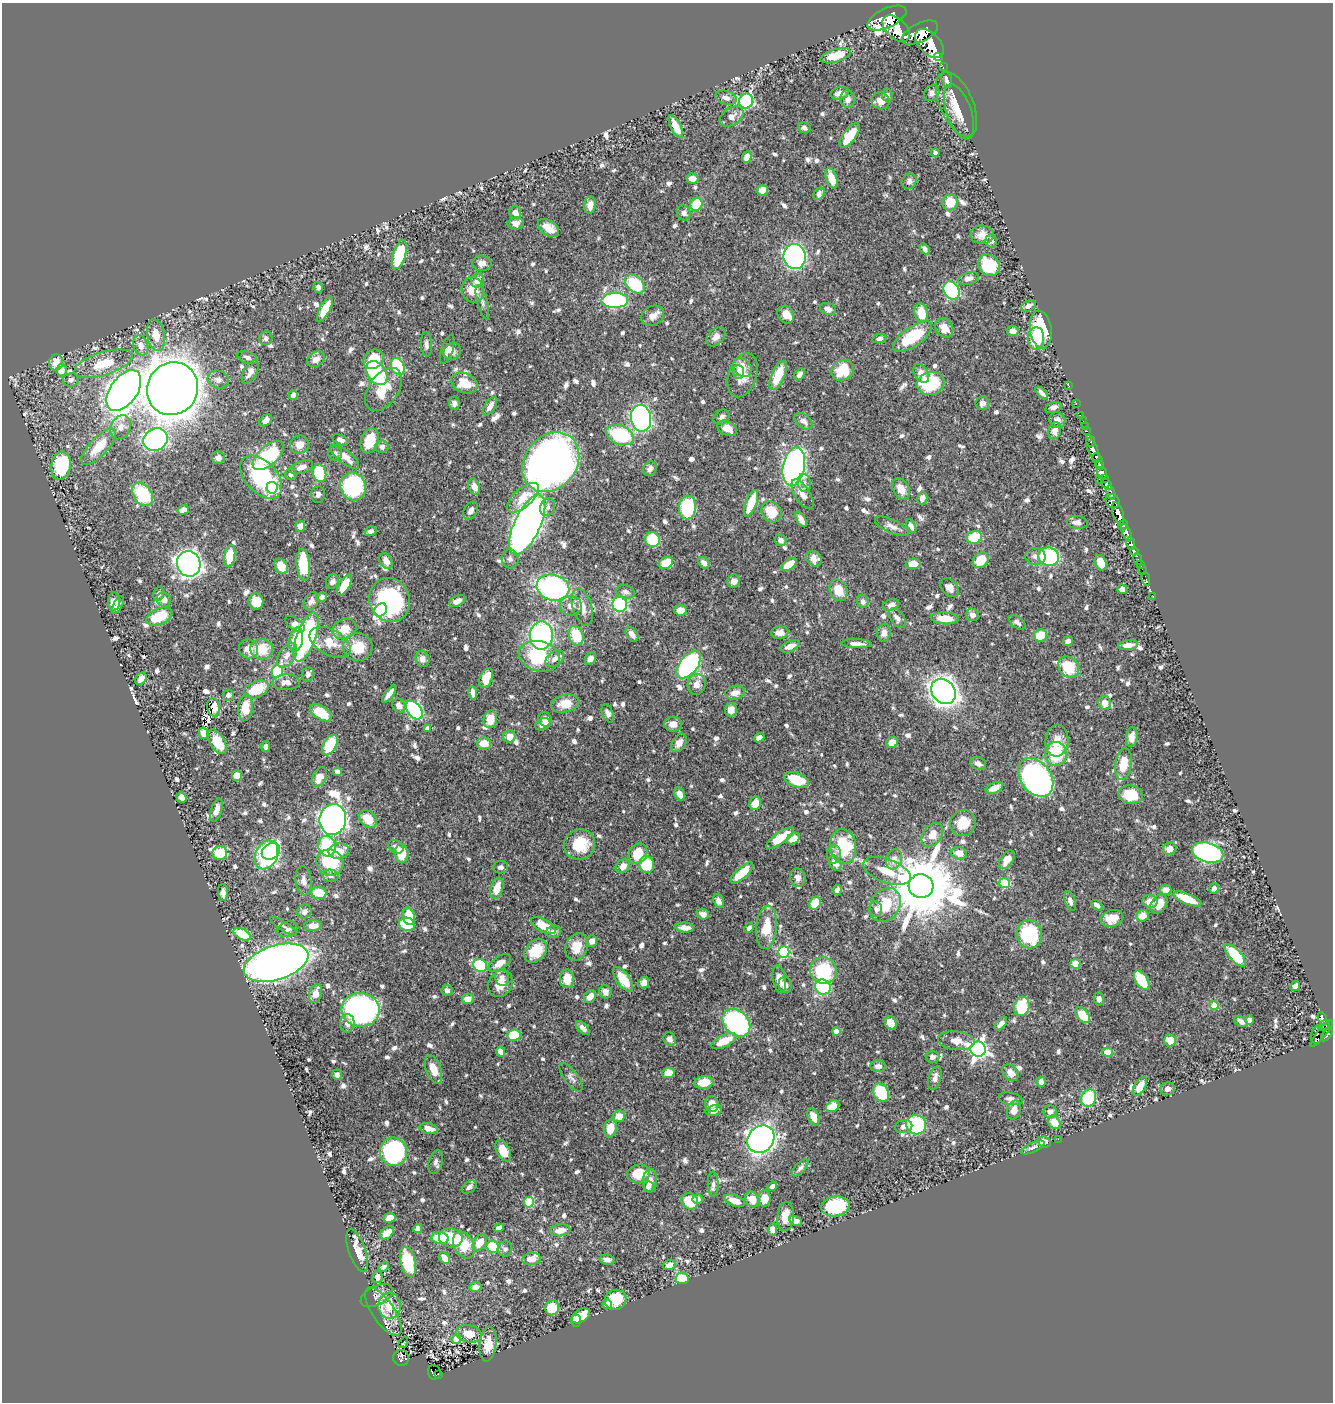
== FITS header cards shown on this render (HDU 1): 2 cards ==
NAXIS1  =                 1331
NAXIS2  =                 1400

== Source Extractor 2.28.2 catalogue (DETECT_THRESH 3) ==
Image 1331 x 1400 px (HDU 1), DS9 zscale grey, 1 PNG px = 1 image px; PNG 1335 x 1404 px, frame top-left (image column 1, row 1400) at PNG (2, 3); each listed source drawn as its Kron ellipse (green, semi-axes under 4 px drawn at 4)
Background 0.454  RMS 0.0083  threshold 0.0248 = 3 sigma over >= 5 px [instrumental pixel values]
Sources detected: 894; of the 894, the 500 brightest by FLUX_AUTO listed and drawn (394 fainter detections omitted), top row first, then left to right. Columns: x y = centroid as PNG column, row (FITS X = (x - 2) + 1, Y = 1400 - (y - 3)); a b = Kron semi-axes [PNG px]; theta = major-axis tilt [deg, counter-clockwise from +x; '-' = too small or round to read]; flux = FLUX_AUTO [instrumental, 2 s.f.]
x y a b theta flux
887 18 21 9 25 2500
896 29 16 10 -43 2500
920 33 19 9 26 1600
930 43 17 10 -47 1800
836 56 15 6 17 16
938 57 4 3 - 85
943 67 2 2 - 5
947 80 8 5 -73 3.2
840 93 9 6 13 5.1
932 93 8 7 - 2.4
887 95 6 5 - 2
726 98 11 6 -17 3.7
848 99 9 7 -85 3.4
746 101 7 6 - 79
881 101 9 8 - 5.2
956 104 35 16 -66 12
959 112 29 12 -70 10
731 117 13 8 33 4.4
676 127 12 5 -64 8.8
804 128 6 5 - 2.1
850 136 14 6 53 17
935 153 4 3 - 2
747 157 6 4 68 6.3
832 178 11 5 -71 12
692 179 6 5 - 6.1
909 181 8 7 - 1.9
762 190 6 5 - 4.9
819 194 7 5 52 2.7
950 203 8 7 - 14
696 204 6 6 - 19
590 205 8 6 83 4.6
515 213 6 6 - 4.9
684 213 8 6 -67 2.5
515 223 8 6 11 4.3
548 228 12 7 -36 7.5
982 235 11 9 1 5.4
991 241 7 5 87 2.2
925 249 6 4 -56 2
399 254 15 6 74 27
795 257 12 11 - 210
482 263 10 7 -6 3.4
989 265 11 10 - 25
969 278 10 6 18 2.9
478 280 7 6 - 5.7
635 284 11 7 -43 39
318 287 5 4 - 2
473 290 13 11 -77 9.7
952 290 9 7 -58 63
615 300 13 7 1 88
482 302 18 5 -75 2.5
1028 306 8 5 26 2.4
325 309 14 5 62 12
828 309 8 6 -17 3
921 313 9 7 -82 12
786 315 9 8 - 5.5
653 316 12 9 30 4.2
944 328 10 8 -55 6.9
1041 330 19 11 -82 30
1013 331 6 5 - 3.5
156 335 16 8 -80 8.1
716 337 11 7 47 3.5
913 337 23 10 34 28
266 338 7 6 - 2.3
1036 338 11 8 86 41
879 339 7 4 11 2.1
426 344 12 5 -86 2.2
141 346 10 7 -72 4
447 350 15 6 72 2.6
452 351 9 8 - 4.6
247 357 10 6 -18 2.2
316 359 10 7 32 4.2
374 359 11 9 41 16
56 362 8 7 - 6.1
103 364 30 11 17 18
398 366 9 6 -66 41
742 367 10 8 -46 9.1
61 370 6 5 - 5.5
843 370 12 10 29 20
250 372 13 6 60 4.2
738 372 7 5 -87 2.2
377 373 13 9 -53 43
921 373 10 6 -58 5.1
800 374 6 4 59 2.3
743 375 23 14 72 9.8
778 375 16 6 67 17
71 380 8 6 13 2.3
218 380 11 9 -13 2.8
464 383 14 9 -24 13
931 383 14 11 17 37
1069 386 3 2 - 4.5
172 389 27 25 62 1300
384 389 24 14 54 15
124 391 23 13 54 540
1042 393 8 3 -45 2.4
293 395 5 4 - 3.6
454 403 6 5 - 2.2
982 403 6 6 - 2.5
1076 403 3 2 - 7
490 406 10 5 57 3.8
1053 407 8 5 17 2.2
1080 415 2 2 - 4.3
722 417 9 7 43 2.4
641 418 13 10 -81 220
266 420 7 5 38 3.1
1057 420 8 7 - 3.1
803 421 10 7 -38 2.9
1083 421 2 2 - 5.4
121 427 13 9 61 4.8
1085 427 3 2 - 11
727 428 10 7 -26 6.7
1055 431 9 6 76 3.9
1086 431 4 2 - 13
620 435 14 9 -21 45
155 440 12 11 - 130
340 440 8 4 -25 2.7
370 441 13 8 71 15
1090 441 6 3 -67 26
299 444 9 9 - 5.1
99 447 23 9 46 13
382 447 7 6 - 2.1
1093 449 12 5 -68 500
335 453 7 7 - 2.1
268 456 19 9 41 42
345 457 17 6 -38 7.9
218 458 6 6 - 2.3
1098 461 8 3 -63 360
551 462 32 26 52 420
61 466 14 9 81 36
794 466 19 11 79 200
1100 466 4 3 - 140
301 467 12 6 20 3.7
650 469 7 6 - 2.3
319 473 9 6 -77 26
1102 473 6 5 - 90
291 474 6 5 - 2
261 477 25 15 -46 59
1104 478 3 3 - 44
1100 479 3 3 - 43
804 483 9 6 -81 2.3
1107 484 6 4 -53 220
353 486 14 12 -71 64
474 487 8 5 -70 4.2
272 488 6 5 - 72
901 489 12 7 -61 6.6
1111 493 7 3 -75 120
143 494 13 9 -56 31
318 494 8 7 - 1.9
802 494 17 7 -58 5.4
523 498 20 9 42 12
922 498 7 5 80 3.5
1113 501 7 6 - 310
751 503 14 5 69 16
548 507 9 7 68 2.3
688 508 12 8 84 33
183 510 6 4 17 3.7
471 511 9 6 61 2.6
771 512 11 9 -53 13
1118 513 12 5 -71 780
801 519 8 4 -61 2.7
1077 522 10 6 -8 3.5
527 525 32 13 65 700
1123 525 5 4 - 220
300 526 5 5 - 4.3
892 526 18 6 -25 4.1
911 526 7 4 -63 2.7
371 531 6 5 - 2.5
1126 533 9 4 -66 390
974 537 7 6 - 20
652 540 7 7 - 22
781 540 6 5 - 2.9
1131 544 6 4 -78 110
1134 551 4 3 - 61
230 556 11 5 82 17
1035 556 10 8 -10 3
1049 557 10 9 - 45
510 559 9 8 - 2.2
814 559 8 7 - 3.9
1138 559 6 3 -82 17
981 560 9 7 47 12
386 561 8 6 -63 3.8
666 563 7 5 32 14
704 563 6 5 - 3
1101 563 8 5 -66 9.5
189 564 13 11 -69 440
789 564 9 5 37 9.2
913 564 7 5 3 6.5
1140 564 3 2 - 2.6
303 565 16 7 -84 28
281 566 8 6 -60 8.6
1142 570 5 2 - 6.4
1146 579 7 3 -79 7.6
734 581 6 6 - 2.9
332 582 7 6 - 2.1
344 585 11 5 60 12
553 587 16 13 -15 110
950 587 11 8 -46 4.7
1122 589 5 4 - 4.7
838 590 11 8 -65 9.5
625 592 9 6 -16 2.3
159 594 7 5 74 2.2
1153 596 2 2 - 4.1
322 597 5 4 - 2.1
164 600 7 7 - 3.6
390 600 22 20 -67 75
311 601 10 7 60 3
457 601 8 5 27 4.2
114 602 9 6 86 6.4
256 602 8 7 - 9.8
863 602 6 5 - 2.3
620 604 7 7 - 50
118 605 9 4 64 2.1
891 605 8 5 19 2.8
571 606 11 9 -4 4.7
582 607 19 9 -74 7.1
381 610 7 5 54 63
680 610 6 5 - 6.3
972 615 6 6 - 3.1
159 617 14 8 24 17
897 618 11 6 -52 2.8
945 618 14 6 -4 10
1017 622 9 5 -39 2.2
295 624 11 6 -37 5.3
344 629 12 10 24 9.1
780 633 8 6 5 4.2
884 633 9 7 80 3.3
632 634 8 5 -54 3.9
541 635 14 11 89 110
1040 635 6 6 - 14
576 636 10 7 -70 19
306 637 26 9 70 95
296 640 12 6 79 13
1068 641 5 4 - 2.3
330 642 22 13 -28 12
856 644 15 4 -2 3.3
1128 645 10 5 7 4.4
790 646 10 5 24 4.5
358 647 14 14 - 14
248 649 10 9 - 6
262 649 11 10 - 14
287 655 14 8 57 4.4
539 656 21 15 -14 34
422 659 8 7 - 3.2
555 659 10 7 36 3.7
590 659 7 5 59 2.9
689 665 16 9 51 110
1069 667 12 9 -48 18
277 671 6 5 - 55
308 674 7 6 - 2
486 678 10 6 68 13
141 679 7 5 54 4
286 682 14 8 2 4
697 684 10 9 - 4.9
256 689 13 8 22 18
943 691 14 11 -46 450
473 693 7 4 -82 4
735 693 10 7 12 4.6
389 694 10 4 53 3.9
228 695 6 5 - 2.1
565 703 14 9 9 9.9
1105 703 7 6 - 4.9
399 706 7 6 - 4.5
214 707 9 6 -80 2.9
245 708 13 7 84 11
414 710 11 6 -52 95
731 710 6 6 - 4.3
321 713 12 6 -33 16
608 713 9 5 -66 2.8
490 719 9 6 79 8.9
545 720 8 6 -61 4.1
543 724 8 5 27 3.9
673 724 9 7 -4 4.3
427 729 4 4 - 3.3
203 733 6 4 -77 5
509 736 6 6 - 5
1132 737 10 5 81 4.2
759 738 5 4 - 3.6
1057 741 16 11 85 7.3
217 742 14 7 -60 16
892 742 6 5 - 6
679 743 10 6 58 3.8
484 744 7 6 - 8.6
330 745 11 6 59 21
266 747 5 3 - 2
1056 754 12 11 - 25
978 763 8 6 -23 2.6
1123 764 16 8 82 11
337 772 4 4 - 3.2
237 775 5 5 - 5.1
319 777 10 6 63 7.4
1036 777 21 15 -53 160
796 780 13 7 -20 18
994 788 9 5 23 5.8
680 794 7 5 -59 3.4
1131 795 12 9 -10 16
182 797 5 4 - 6.4
755 803 7 5 67 7.2
216 810 12 5 74 4.4
333 819 15 13 82 460
368 819 10 7 -43 11
963 823 13 12 - 12
932 835 13 9 54 7.7
780 838 16 5 36 11
793 839 7 5 30 6.7
580 844 15 15 - 19
327 846 10 8 -74 37
843 846 17 13 -82 33
396 847 8 6 -34 2.7
1170 849 7 6 - 4.8
271 851 10 7 34 50
339 851 10 7 6 9
220 853 7 7 - 22
402 853 9 6 -85 13
959 853 8 6 -14 6.6
1208 853 16 9 -15 150
638 854 11 9 58 16
834 854 9 7 84 2.5
266 855 15 11 66 110
894 859 10 8 70 5.4
1007 860 10 6 55 6.4
330 863 14 12 -37 29
835 863 8 5 -60 5.1
647 865 8 7 - 20
623 866 7 6 - 4.5
501 867 7 6 - 2
887 871 25 11 -20 13
742 873 14 5 41 14
330 876 8 6 -13 2.3
798 878 9 7 -78 2.9
304 881 14 8 -82 3.8
1005 883 5 5 - 38
921 886 12 12 - 5800
497 888 11 6 74 9.2
1214 888 5 4 - 2.1
837 890 5 4 - 3.5
1166 890 6 5 - 6
223 893 8 5 -89 3.9
319 893 7 6 - 13
1187 899 15 5 -23 17
718 901 7 5 -65 3.4
1070 901 10 5 -74 2.9
1150 901 7 6 - 4.8
815 903 7 5 56 13
1159 904 10 7 55 8.8
885 905 18 14 54 19
1097 905 7 4 -34 2.1
876 909 8 6 -82 2.2
304 912 7 6 - 2.6
703 914 6 5 - 2.9
409 916 9 6 -76 14
1142 916 6 6 - 7.4
1112 918 11 8 18 11
407 924 8 6 -18 15
284 926 15 4 -33 2
313 926 9 5 4 5.3
543 926 13 6 -30 11
767 927 22 10 85 14
685 928 9 5 -5 4.7
749 928 5 4 - 2.4
288 929 11 7 16 2.5
553 932 7 6 - 1.9
242 934 9 5 -29 16
1029 934 14 12 -82 41
592 941 6 5 - 3.5
577 947 14 11 70 8.6
536 951 13 9 47 16
784 952 6 5 - 58
1235 955 14 6 -48 30
276 963 33 17 18 510
500 963 13 6 34 6.3
1075 964 5 5 - 7.4
480 965 7 6 - 36
823 971 13 13 - 34
502 978 8 7 - 3.7
567 979 9 7 -89 8.7
623 979 14 6 -54 13
779 979 14 6 -79 6.4
1142 980 11 6 -57 20
644 983 6 5 - 3.6
500 984 14 11 60 8.3
785 985 8 6 -81 2.7
1295 986 5 4 - 3
823 987 8 7 - 47
447 990 5 5 - 2.1
605 992 7 6 - 4.2
316 994 9 6 72 6.2
590 996 7 5 50 5.8
468 999 6 5 - 4.5
1099 999 6 5 - 2.5
1214 1005 4 4 - 14
1022 1007 10 7 73 31
361 1010 19 17 -5 150
1083 1015 9 6 -51 15
1323 1019 7 3 -66 96
1249 1020 5 4 - 3
1241 1021 7 4 -32 2.6
347 1023 9 7 88 3.4
736 1023 15 12 -45 98
891 1023 7 5 -63 7.4
1001 1024 8 4 50 2.9
1324 1025 6 3 35 83
583 1028 8 4 -46 3
836 1031 4 4 - 6.1
1322 1033 17 4 51 160
1317 1034 9 6 74 75
514 1035 7 5 8 20
1327 1035 7 4 50 190
670 1039 7 6 - 2.1
1170 1040 6 6 - 11
724 1041 13 6 26 12
956 1041 18 9 -7 7.3
978 1049 7 7 - 260
501 1052 5 4 - 3.8
1107 1052 5 4 - 8.1
932 1057 7 6 - 2.1
878 1066 7 5 1 3.1
433 1069 15 7 -69 9
668 1073 6 5 - 7.1
1011 1073 9 7 -48 5.8
337 1075 5 5 - 2.2
571 1077 17 7 -53 2.6
935 1078 12 6 74 3.7
704 1082 10 6 8 11
1041 1082 5 4 - 2.8
1140 1086 10 5 61 6.9
1168 1089 7 6 - 2.1
881 1093 10 7 -60 32
1089 1098 9 7 63 30
1011 1099 12 6 -11 3.1
712 1104 8 6 -80 5.5
833 1106 7 5 32 11
714 1110 8 5 15 3.7
1014 1110 9 6 74 5.8
1050 1112 7 6 - 2.7
619 1116 6 6 - 6.3
813 1117 9 5 -65 5.6
1054 1122 7 5 -53 8.7
916 1125 10 9 - 64
904 1126 8 6 12 2.4
429 1128 9 5 -13 5.5
610 1128 9 6 77 8.2
761 1139 15 12 47 330
1058 1139 2 2 - 7.8
1044 1142 6 5 - 5.4
1033 1148 13 4 24 2
503 1151 11 6 -64 13
393 1152 14 13 - 110
436 1162 12 6 73 2.1
800 1168 10 5 48 2.2
638 1174 11 9 12 13
650 1181 12 7 88 4.3
713 1184 12 5 -89 2.2
648 1186 5 5 - 2.3
772 1186 5 4 - 2.2
469 1187 8 5 36 2.5
764 1198 8 6 85 9.2
698 1199 5 4 - 2
752 1199 8 6 -60 8.5
690 1201 8 7 - 18
734 1201 10 5 -21 6.9
529 1202 5 5 - 31
836 1206 14 10 8 40
786 1217 15 8 85 8
390 1218 6 5 - 9
795 1221 6 4 -30 3.2
498 1228 5 4 - 2
418 1229 4 4 - 3.7
772 1229 6 4 86 3.3
560 1230 10 6 5 5.3
387 1233 8 5 40 7
440 1238 8 5 -8 23
451 1238 12 9 -11 16
480 1243 9 6 55 8.8
464 1245 14 9 -61 17
493 1247 6 6 - 27
505 1249 7 7 - 2
357 1251 22 8 -70 8.7
444 1258 6 4 -49 5.7
531 1259 9 6 10 6.5
607 1260 7 5 -8 2.4
408 1262 15 7 -77 26
669 1265 6 5 - 3.5
384 1267 6 4 27 2
377 1277 6 5 - 2.8
682 1279 6 5 - 19
475 1287 6 5 - 3.3
377 1296 17 9 27 3.7
615 1300 11 10 - 15
607 1304 5 4 - 12
389 1306 13 11 87 10
552 1308 8 7 - 14
383 1312 28 11 -56 8.3
581 1316 10 6 35 8.7
576 1320 6 5 - 6
469 1334 13 8 -13 8.4
456 1339 5 4 - 11
403 1343 6 3 56 2.8
488 1344 17 8 83 8.7
401 1358 8 7 - 72
434 1372 7 6 - 76
439 1374 2 2 - 4.6
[394 fainter detections neither listed nor drawn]